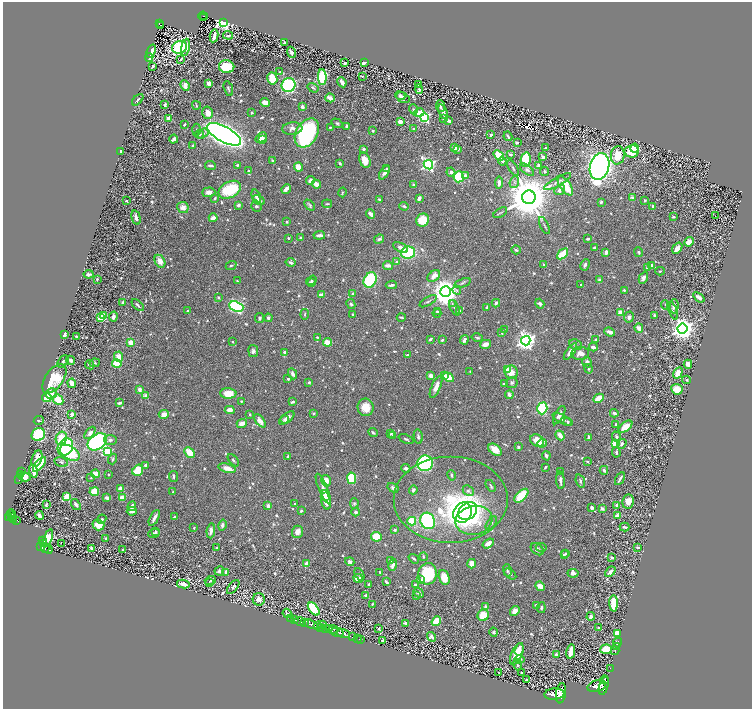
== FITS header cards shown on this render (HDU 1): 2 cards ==
NAXIS1  =                 1499
NAXIS2  =                 1414

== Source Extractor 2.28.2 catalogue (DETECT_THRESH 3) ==
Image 1499 x 1414 px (HDU 1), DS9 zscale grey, zoomed out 1/2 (1 PNG px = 2 x 2 image px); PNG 754 x 711 px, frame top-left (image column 2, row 1414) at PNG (3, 2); each listed source drawn as its Kron ellipse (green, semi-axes under 4 px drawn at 4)
Background 0.453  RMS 0.0095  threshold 0.0284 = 3 sigma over >= 5 px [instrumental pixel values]
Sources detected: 1004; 71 cannot appear on this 1/2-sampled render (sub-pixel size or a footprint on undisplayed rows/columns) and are neither listed nor drawn; of the other 933, the 500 brightest by FLUX_AUTO listed and drawn (433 fainter detections omitted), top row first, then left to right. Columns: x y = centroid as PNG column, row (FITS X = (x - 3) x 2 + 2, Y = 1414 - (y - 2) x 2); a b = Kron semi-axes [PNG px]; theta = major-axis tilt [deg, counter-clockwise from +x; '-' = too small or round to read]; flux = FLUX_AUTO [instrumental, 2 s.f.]
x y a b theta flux
203 16 5 2 - 44
204 18 2 1 - 9.6
223 22 3 3 - 900
160 23 4 2 - 39
161 25 3 1 - 26
228 35 5 3 - 3.1
214 36 6 3 79 14
284 43 3 2 - 4
180 47 8 6 17 210
186 47 8 4 79 33
151 51 7 3 69 14
291 52 6 3 -66 11
149 57 4 3 - 7.1
181 59 4 3 - 4.7
345 63 3 2 - 7.8
364 63 4 2 - 11
153 66 3 2 - 6.1
227 67 8 6 -10 110
280 72 2 2 - 2.4
362 76 3 2 - 2.2
322 77 8 4 -89 160
272 79 6 5 - 43
342 82 5 3 - 8
209 83 4 3 - 11
289 85 7 7 - 210
418 85 3 2 - 3.3
185 86 5 4 - 13
228 88 8 3 -72 3.1
313 88 6 3 -33 3.2
419 89 5 2 - 4.7
400 96 5 2 - 3.9
330 98 5 3 - 14
403 98 7 5 -30 9.8
138 100 7 2 45 3.7
265 103 5 3 - 20
165 105 3 3 - 4.2
196 105 4 2 - 2.1
440 106 6 3 -83 5.8
302 107 3 3 - 5.5
413 109 5 4 - 3.3
443 112 8 3 -70 15
208 113 6 5 - 14
252 113 2 2 - 2.7
419 113 5 4 - 22
424 117 4 4 - 240
168 118 3 2 - 19
443 118 4 3 - 4.1
400 121 4 3 - 17
449 121 4 3 - 6.9
337 123 6 4 -32 3.3
184 124 3 2 - 2.9
346 126 3 2 - 5.9
330 127 4 3 - 2.1
292 128 10 6 6 11
414 129 3 3 - 7.1
196 130 6 3 89 2.5
373 131 2 2 - 2.8
307 133 16 10 59 350
200 134 4 3 - 3.2
203 134 6 4 32 3.5
224 134 19 7 -28 2500
491 135 3 2 - 4.2
508 136 5 2 - 2.6
261 138 6 4 37 13
173 139 4 3 - 5.8
262 140 3 3 - 4.5
517 143 4 3 - 4.4
193 146 3 3 - 2.1
455 147 3 3 - 17
546 148 2 2 - 3
635 148 4 3 - 25
364 149 3 3 - 8
458 149 3 3 - 3.5
121 151 3 2 - 8.3
632 151 7 6 - 110
510 154 4 3 - 3
499 155 6 4 -40 73
618 155 9 7 85 42
543 157 4 3 - 7.9
526 159 7 5 79 79
365 160 8 5 -70 29
273 161 4 3 - 2.6
502 161 4 3 - 4.2
340 163 2 2 - 3.2
210 165 5 2 - 3.7
237 165 4 2 - 3.1
428 165 5 4 - 380
538 166 4 3 - 9.5
298 167 4 4 - 25
599 167 14 9 73 1700
387 168 3 3 - 2.5
513 168 9 3 -58 3
527 170 8 4 -39 6
248 171 3 2 - 2.3
545 171 4 4 - 3.3
384 172 8 4 57 7.8
451 172 5 4 - 5.8
465 176 3 3 - 9.4
459 177 5 5 - 84
310 180 4 3 - 11
514 182 6 4 68 5.2
557 182 15 3 30 7.3
499 183 6 3 85 8.7
316 184 5 3 - 16
413 185 2 2 - 8.3
565 186 11 5 -55 43
286 189 5 2 - 16
230 190 12 8 27 100
560 190 6 3 40 9.4
209 192 7 5 1 11
343 192 5 3 - 2.3
256 197 8 4 -71 5.8
529 197 7 6 - 11000
215 198 4 3 - 2.9
419 198 4 3 - 12
633 198 3 3 - 11
379 199 2 2 - 2.4
259 200 6 4 -31 7.3
645 200 3 2 - 3.4
126 201 3 2 - 2.8
601 202 4 3 - 3.5
327 204 5 2 - 2.4
238 205 3 3 - 7.5
309 205 6 3 -47 3.4
256 206 5 5 - 4.1
404 206 5 3 - 5.5
183 207 6 5 - 16
653 207 3 3 - 6.2
500 213 8 3 32 3.1
371 214 5 3 - 9.7
715 216 2 1 - 19
136 217 7 3 -75 8.8
673 217 4 3 - 3.1
213 218 4 3 - 16
423 220 7 6 - 48
287 222 3 2 - 3.7
544 226 9 3 -64 3.2
319 235 6 3 5 10
288 238 2 2 - 3.9
301 238 3 3 - 4.1
379 239 5 3 - 5
588 239 3 2 - 4.3
689 242 5 4 - 21
400 247 8 4 -25 10
594 247 3 2 - 4.7
677 248 6 4 51 15
516 250 5 3 - 2.8
606 252 4 3 - 8.2
639 252 5 3 - 3.9
408 253 7 6 - 100
563 254 6 3 42 65
160 261 7 5 -59 16
291 262 5 3 - 5.6
397 262 3 3 - 3.8
231 265 5 3 - 3
388 265 5 3 - 12
544 265 4 2 - 2.4
585 265 6 3 63 4.9
651 265 4 3 - 6.8
647 267 3 3 - 6.1
660 271 4 2 - 2.2
89 274 5 2 - 6.7
434 276 7 5 37 20
643 278 6 4 64 10
97 279 2 2 - 2.2
311 280 5 4 - 3.8
370 280 8 6 63 160
600 280 3 3 - 8.7
237 281 3 2 - 2.4
312 282 4 3 - 2.6
462 283 9 3 18 3.3
581 284 2 2 - 2.3
391 285 6 2 7 5.1
457 290 4 3 - 2.9
624 290 3 2 - 2.2
446 292 5 5 - 3000
353 293 3 3 - 4.5
321 295 4 2 - 14
218 297 3 3 - 3.7
699 297 6 3 -37 10
428 301 9 3 31 3.2
123 303 4 3 - 4.8
496 303 4 3 - 6
351 304 5 3 - 3.9
452 304 4 3 - 2.3
540 304 5 4 - 4.7
138 305 7 2 -43 4.1
665 305 5 2 - 2.3
236 306 7 5 -21 310
674 306 7 4 88 13
487 307 4 3 - 4.8
455 308 8 3 -64 3
187 311 3 2 - 2.1
437 311 3 3 - 2.9
460 311 4 3 - 4.1
673 311 9 3 -68 3.3
437 313 4 3 - 2.4
620 313 3 3 - 28
305 314 5 2 - 2.1
353 314 4 3 - 2.1
654 315 2 2 - 3.1
104 316 4 3 - 38
113 317 5 3 - 8.2
401 317 4 2 - 2.7
629 317 6 5 - 5.9
101 318 4 3 - 41
260 318 5 4 - 4.1
268 318 4 3 - 6.2
639 328 5 3 - 14
682 328 5 5 - 1900
504 329 3 2 - 2.3
610 332 5 3 - 13
502 333 2 2 - 3.6
64 335 4 3 - 12
77 337 3 3 - 8
317 337 3 2 - 2.3
477 338 6 4 -14 3.3
430 339 3 2 - 3.7
442 340 3 2 - 3
464 340 5 3 - 8.3
596 340 3 2 - 2.8
526 341 5 4 - 1200
233 342 2 2 - 2.5
328 342 4 3 - 30
131 343 4 3 - 28
485 344 5 3 - 12
575 345 6 5 - 4.9
593 347 4 3 - 7.5
253 351 6 5 - 5.9
284 352 4 3 - 5.3
570 352 10 4 54 14
580 353 9 6 5 14
408 355 4 2 - 3.7
118 357 5 4 - 20
70 360 4 4 - 5.6
63 362 7 4 55 3.7
587 362 5 4 - 7.8
95 363 5 4 - 3.4
117 364 4 4 - 60
688 364 4 4 - 8.9
90 365 5 2 - 7
507 369 3 2 - 57
588 369 5 3 - 3.2
470 371 2 2 - 2.4
511 372 7 6 - 19
678 373 6 4 59 22
292 374 6 3 -65 7
431 376 4 4 - 11
444 376 4 3 - 8.5
449 377 5 4 - 37
54 379 16 9 55 89
288 379 2 2 - 5.9
687 380 4 4 - 2.4
309 382 3 3 - 2.2
72 383 5 3 - 21
512 383 6 5 - 4
504 384 3 2 - 3.3
436 387 12 4 67 18
140 389 3 3 - 9.7
677 389 6 5 - 28
228 393 8 5 -2 39
51 394 6 5 - 10
509 395 4 3 - 8.7
146 396 2 2 - 27
47 398 5 4 - 90
598 398 6 4 27 28
58 400 6 4 -47 62
241 401 3 3 - 2.3
292 402 4 2 - 4.2
119 403 3 2 - 6.5
366 407 9 8 - 30
542 408 6 5 - 170
230 410 5 4 - 13
314 413 4 3 - 2.1
614 413 4 3 - 5.4
72 414 4 4 - 8
164 414 5 4 - 17
250 414 3 2 - 2.7
559 415 10 4 61 9
287 418 9 4 39 10
285 419 4 4 - 6
563 419 11 3 -26 4.8
39 420 5 3 - 3
260 421 7 4 -51 14
568 422 3 2 - 4.7
242 423 5 3 - 17
616 424 4 3 - 3
625 427 8 4 39 29
373 432 5 3 - 3.2
90 433 7 4 51 10
391 434 4 3 - 3.3
38 435 7 6 - 210
393 435 3 3 - 2.5
560 435 5 3 - 19
418 437 7 3 -79 4
589 437 4 3 - 7.7
616 437 5 3 - 5.1
61 438 7 5 63 48
406 439 8 3 -23 3.2
110 440 6 5 - 5.1
537 440 7 5 -31 36
97 442 10 7 35 400
542 443 5 4 - 9
615 443 4 3 - 87
622 444 5 3 - 5.7
65 447 9 7 59 220
518 447 4 3 - 3.5
495 450 7 5 -37 27
107 452 4 3 - 150
616 452 5 3 - 4.5
70 453 11 6 -31 90
189 453 6 4 -46 35
546 456 5 3 - 5.1
288 457 4 2 - 5.5
37 459 8 5 70 20
113 459 5 3 - 3.1
233 460 7 3 -50 2.6
61 462 7 4 -15 4.4
587 462 3 2 - 2.9
425 463 8 7 - 350
39 464 9 3 50 88
145 465 3 3 - 4.4
545 467 3 2 - 2.5
227 468 9 4 -14 22
406 468 4 3 - 7.2
138 470 6 5 - 58
604 470 4 3 - 3.8
33 471 6 3 -75 15
21 472 2 1 - 9.3
560 472 3 2 - 2.3
95 474 4 3 - 33
109 474 2 2 - 3
20 475 3 1 - 30
452 475 5 4 - 3.5
25 477 6 4 -13 49
174 477 5 2 - 2.8
91 478 4 3 - 2.1
352 478 6 4 -79 97
620 479 7 2 60 4.5
19 480 3 2 - 150
560 480 9 3 -86 7.8
326 481 6 4 -76 23
580 481 7 3 -72 4.6
491 486 6 2 -59 2.4
323 488 16 4 -68 12
393 488 6 4 -31 6.9
121 489 3 2 - 23
413 490 4 3 - 4.7
468 491 6 5 - 5.5
94 492 5 4 - 46
173 492 3 2 - 2.1
325 496 3 3 - 7.7
521 496 8 5 45 61
67 497 4 3 - 56
107 498 3 2 - 8.9
122 498 4 4 - 20
451 499 57 43 0 240
326 500 10 4 -78 34
628 502 7 6 - 16
354 503 5 4 - 3.2
76 504 6 3 -53 5.7
294 504 2 2 - 2.2
46 505 4 2 - 4.1
617 505 3 3 - 7.5
132 506 5 3 - 11
268 506 3 2 - 9.5
592 507 3 3 - 8.4
602 508 4 3 - 6.2
132 511 5 3 - 8.4
301 511 3 3 - 3.6
468 511 10 8 39 640
356 512 4 4 - 3.2
463 513 10 9 - 920
11 514 4 3 - 180
39 515 4 3 - 11
617 515 4 3 - 8.8
11 516 2 2 - 76
9 517 3 2 - 170
13 517 3 1 - 39
174 517 3 2 - 4.1
154 518 8 3 62 10
13 519 2 1 - 51
102 519 5 3 - 3.3
16 520 4 2 - 94
474 520 18 14 10 87
412 521 4 4 - 67
428 521 8 7 - 250
491 523 8 4 56 3.6
98 525 6 5 - 28
222 525 5 3 - 6.1
625 527 5 2 - 2.9
194 528 3 2 - 2.5
395 530 2 2 - 4.2
156 531 3 3 - 2.2
211 531 7 3 84 8.1
297 532 6 5 - 13
154 533 6 3 19 5.2
376 537 5 4 - 49
48 538 9 4 72 120
106 538 3 3 - 3.5
42 540 4 2 - 48
61 543 2 1 - 5.6
488 543 6 4 34 13
43 544 4 3 - 260
41 547 3 2 - 210
541 547 5 3 - 2.6
45 548 5 2 - 93
91 548 3 3 - 5.2
217 548 3 2 - 2.9
638 548 3 2 - 2.3
48 549 4 2 - 96
537 549 7 5 -38 6
122 550 3 2 - 2.3
566 553 3 2 - 2.4
564 554 4 3 - 3.7
423 557 4 3 - 2.2
612 557 3 2 - 2.6
414 559 5 2 - 2.8
390 560 3 3 - 4.7
350 562 5 4 - 6
306 563 3 3 - 7.7
472 564 5 4 - 19
393 565 6 3 78 14
507 570 6 4 -75 3.7
219 571 5 4 - 5
226 572 3 3 - 6.7
380 572 3 2 - 2.4
610 572 6 3 42 7.9
573 573 5 3 - 7.6
359 574 7 3 -64 3.1
428 574 11 9 78 110
510 574 7 4 -36 3.9
444 577 8 5 -70 31
358 578 5 3 - 19
210 580 6 4 19 4.4
421 580 4 4 - 3.2
209 582 2 1 - 2.5
386 582 4 2 - 5
183 584 6 3 -12 15
369 585 3 3 - 4.3
415 585 3 3 - 3.5
540 586 5 4 - 19
233 587 8 4 51 4.4
419 593 6 2 -42 4.6
366 595 4 2 - 4.1
416 596 4 2 - 2.9
259 599 6 6 - 9.6
614 603 8 3 -89 66
372 604 3 2 - 2.8
536 605 3 2 - 5.8
486 606 3 3 - 4.2
541 608 5 3 - 2.6
314 609 7 4 -51 170
515 611 5 4 - 13
287 613 5 3 - 2.9
483 615 6 5 - 39
591 616 4 3 - 10
291 619 3 2 - 68
295 620 3 2 - 96
300 621 5 3 - 370
436 621 5 3 - 52
304 623 2 2 - 200
406 623 3 3 - 3.7
311 624 7 3 -21 930
317 625 4 3 - 420
322 625 4 2 - 51
320 627 3 2 - 130
599 628 3 2 - 5.5
325 629 3 3 - 260
329 629 4 3 - 220
378 629 3 2 - 2.3
333 630 5 2 - 120
337 632 6 2 -14 530
494 632 5 4 - 3.6
617 633 3 3 - 100
344 634 6 2 -18 610
352 637 2 1 - 13
432 637 5 3 - 5.2
357 639 2 1 - 7.3
361 640 3 1 - 11
383 641 3 2 - 6.3
617 643 5 1 - 110
616 647 4 1 - 52
519 649 6 4 73 13
606 649 6 4 5 45
571 651 7 3 79 27
615 651 4 1 - 130
517 654 11 5 66 48
557 655 3 3 - 11
519 659 5 3 - 7.4
517 665 6 4 -71 3.1
610 668 2 1 - 7.7
498 672 2 1 - 2.5
522 672 3 2 - 2.4
527 679 3 2 - 5.4
605 680 4 2 - 210
597 686 9 5 17 2200
604 686 9 4 74 1900
561 693 10 5 82 1900
554 694 10 5 5 1900
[433 fainter detections neither listed nor drawn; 71 sub-pixel or undisplayed-footprint detections neither listed nor drawn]